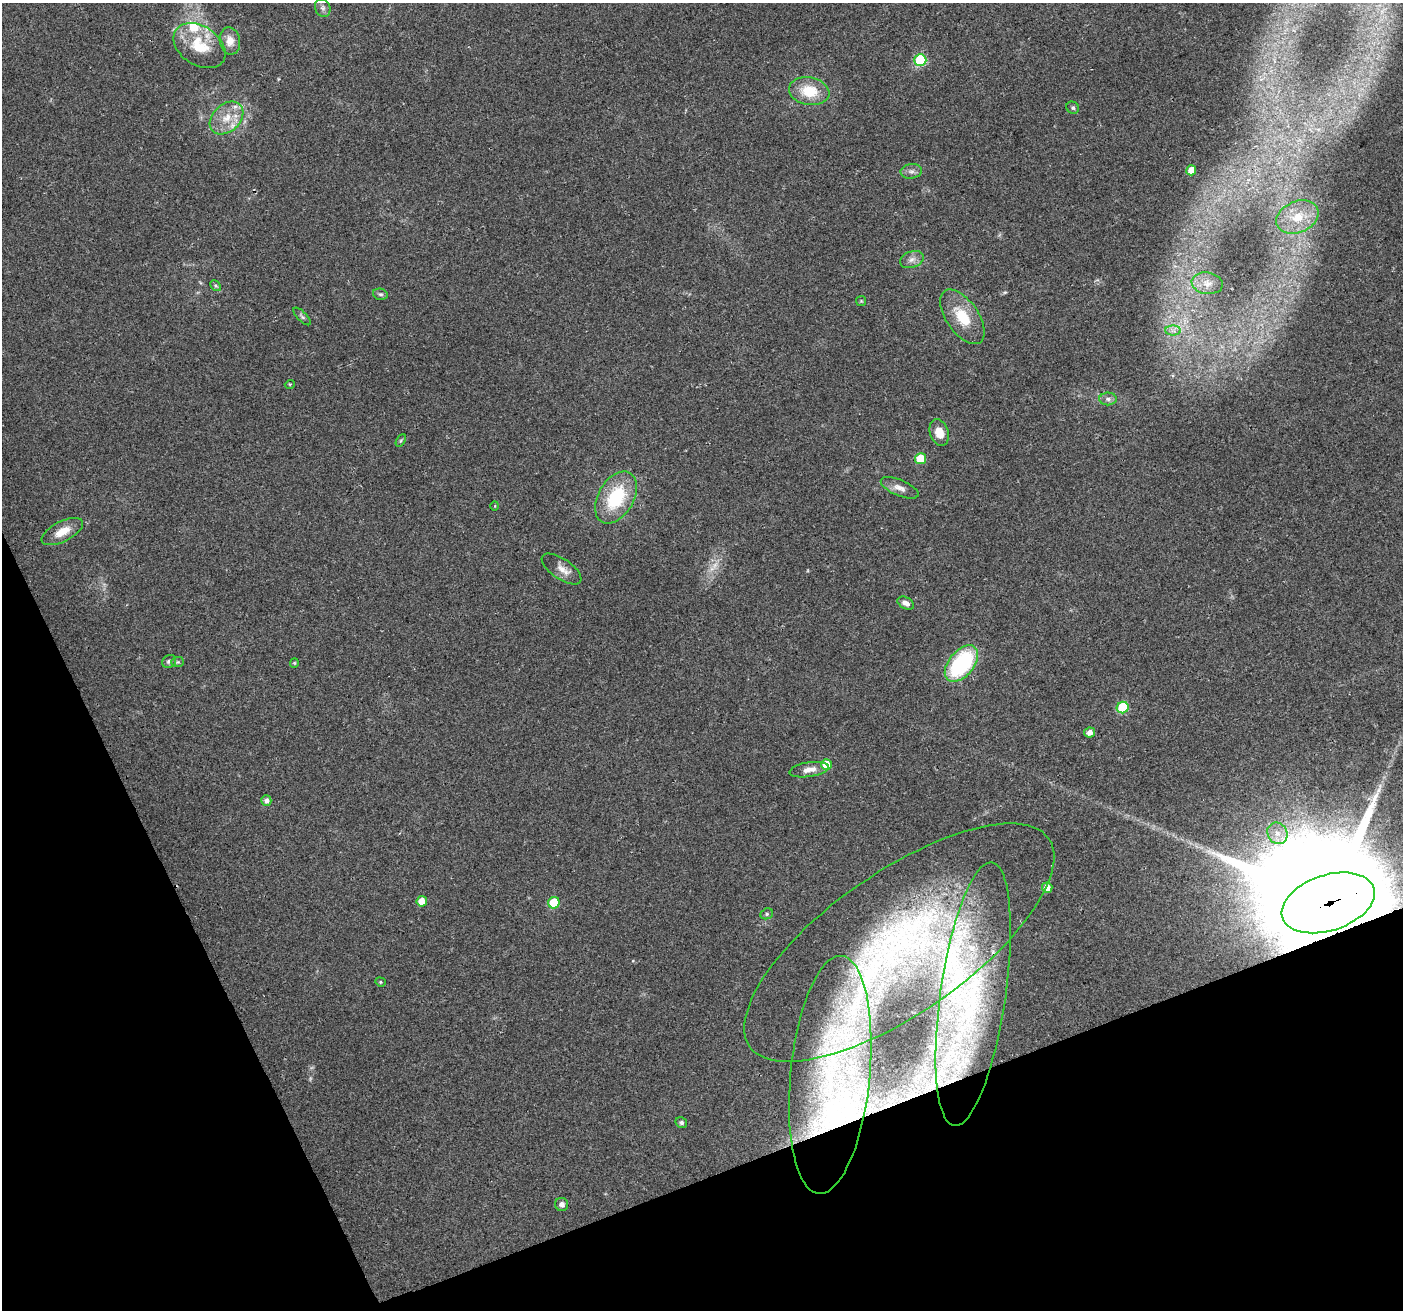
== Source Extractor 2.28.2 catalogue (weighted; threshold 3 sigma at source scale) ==
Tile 14 of 4 x 4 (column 2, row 4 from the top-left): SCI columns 1435-2835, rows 155-1462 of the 5668 x 5486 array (HDU 1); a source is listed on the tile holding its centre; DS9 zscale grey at full resolution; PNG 1405 x 1312 px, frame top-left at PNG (2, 3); each listed source drawn as its Kron ellipse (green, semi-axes under 4 px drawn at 4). Shown black and unused: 19% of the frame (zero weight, under 2 of 3 exposures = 2% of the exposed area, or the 3 px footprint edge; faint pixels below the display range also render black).
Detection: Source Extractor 2.28.2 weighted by HDU 2 'WHT'; one run over the whole footprint, this tile lists its part. Background 0.0543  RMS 0.011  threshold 0.0493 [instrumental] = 3 sigma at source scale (4.5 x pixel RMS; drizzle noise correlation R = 1.50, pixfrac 1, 0.0396/0.0396 arcsec/px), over >= 5 px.
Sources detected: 58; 2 too faint to see at this stretch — neither listed nor drawn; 6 inside a brighter listed object's ellipse — not listed separately; the other 50 listed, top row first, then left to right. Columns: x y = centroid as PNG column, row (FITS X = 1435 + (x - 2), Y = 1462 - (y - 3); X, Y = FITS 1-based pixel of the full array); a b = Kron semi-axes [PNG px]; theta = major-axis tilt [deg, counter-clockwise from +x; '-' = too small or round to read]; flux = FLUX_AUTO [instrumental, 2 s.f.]
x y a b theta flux
323 8 9 7 -66 3.7
230 41 14 10 -81 11
199 46 28 19 -33 37
920 60 6 6 - 86
809 91 20 14 -10 31
1073 108 6 6 - 2.2
227 118 19 13 43 21
1191 170 5 5 - 17
911 171 11 7 8 4.3
1297 217 22 15 23 28
912 260 12 8 20 6
1207 283 15 10 -9 10
216 286 6 4 -43 1.7
380 294 7 5 -13 2.3
861 301 5 5 - 1.4
302 316 11 4 -47 2.2
962 317 31 16 -55 35
1173 331 8 5 -1 3.6
290 384 5 3 - 1
1108 399 9 6 -1 3.5
939 432 14 9 -71 15
401 440 7 4 59 1.4
920 459 5 5 - 32
900 488 20 8 -23 8.2
616 498 28 18 60 64
495 506 5 3 - 0.91
62 532 23 10 27 17
562 569 23 10 -34 10
906 603 9 5 -26 5.4
169 661 7 6 - 3.4
177 662 6 5 - 1.8
294 663 5 4 - 1
961 664 21 12 51 110
1123 708 6 5 - 49
1090 732 5 5 - 7.1
826 764 5 5 - 27
809 770 20 7 9 8.6
266 800 5 5 - 4.2
1277 833 11 9 -57 9.5
1047 888 5 5 - 10
422 901 5 5 - 14
554 903 6 5 - 39
1328 903 48 28 18 59000
767 914 6 5 - 2
899 943 182 70 35 460
380 982 5 4 - 1.5
973 994 133 32 82 220
830 1075 119 40 84 290
681 1123 6 5 - 2.4
562 1204 7 6 - 4.1
Overlapping masked pixels (flux is a lower limit): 1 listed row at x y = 1328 903